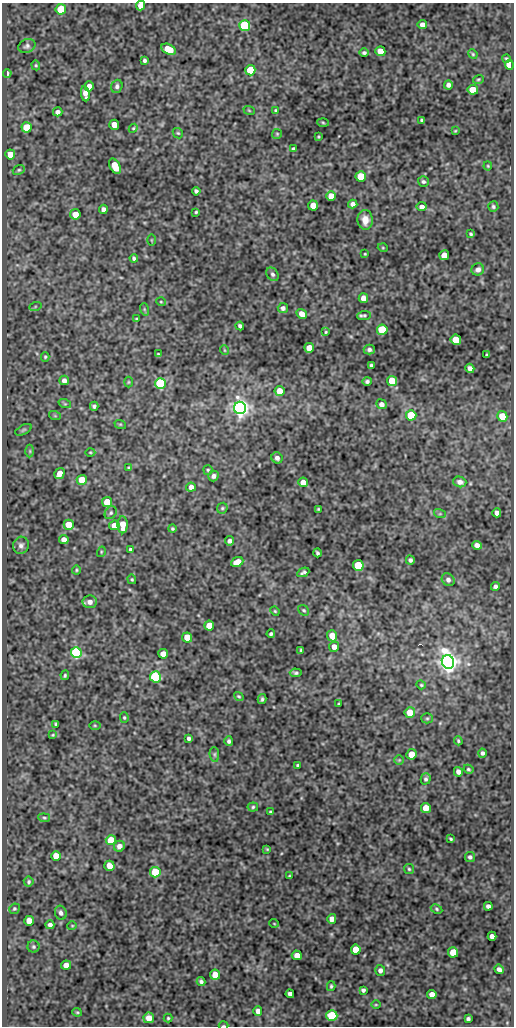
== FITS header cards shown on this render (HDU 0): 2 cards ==
NAXIS1  =                  512
NAXIS2  =                 1024

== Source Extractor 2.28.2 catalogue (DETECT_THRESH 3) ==
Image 512 x 1024 px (HDU 0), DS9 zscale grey, 1 PNG px = 1 image px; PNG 516 x 1028 px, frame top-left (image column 1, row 1024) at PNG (2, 3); each listed source drawn as its Kron ellipse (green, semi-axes under 4 px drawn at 4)
Background 72.7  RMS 0.49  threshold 1.47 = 3 sigma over >= 5 px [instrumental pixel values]
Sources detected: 211; all 211 listed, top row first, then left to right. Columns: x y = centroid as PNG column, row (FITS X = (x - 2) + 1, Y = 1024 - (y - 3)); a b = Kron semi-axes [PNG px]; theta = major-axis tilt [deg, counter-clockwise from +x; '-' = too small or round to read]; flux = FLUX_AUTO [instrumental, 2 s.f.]
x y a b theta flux
141 5 5 4 - 320
61 9 5 5 - 1100
422 25 4 4 - 210
245 26 5 5 - 3800
27 46 9 6 24 97
169 49 8 5 -26 580
380 51 5 5 - 410
364 53 5 4 - 67
473 54 5 4 - 38
506 59 4 4 - 41
144 60 4 3 - 60
36 65 5 4 - 40
509 65 5 4 - 440
250 70 5 5 - 1200
7 73 4 3 - 96
478 79 5 3 - 37
448 85 4 4 - 100
89 86 5 4 - 210
117 86 7 5 71 92
473 90 5 5 - 650
85 94 8 4 -82 200
249 110 6 3 -20 32
275 110 4 3 - 30
58 112 5 4 - 150
422 120 3 3 - 43
323 123 6 4 -3 38
114 125 5 5 - 330
27 127 5 5 - 860
133 128 4 4 - 37
455 131 4 3 - 28
178 133 6 4 -43 45
277 134 5 5 - 39
318 137 4 3 - 33
293 149 4 4 - 52
10 154 5 5 - 520
115 166 8 5 -61 690
488 166 4 4 - 34
19 170 6 4 21 50
361 176 5 5 - 980
423 182 6 5 - 71
196 191 4 4 - 68
331 196 5 5 - 390
353 204 4 4 - 130
313 205 5 5 - 470
422 207 5 4 - 150
493 207 5 5 - 56
103 209 5 4 - 120
196 212 3 3 - 38
75 214 5 5 - 360
365 220 10 7 -88 310
471 234 4 3 - 44
151 240 5 3 - 29
383 248 5 3 - 26
365 254 3 2 - 27
444 255 5 5 - 400
134 258 4 4 - 66
478 269 6 6 - 160
272 274 7 5 -57 81
363 298 5 4 - 220
161 302 5 3 - 30
35 307 6 4 20 42
283 308 5 5 - 93
144 309 6 4 -72 39
302 314 5 4 - 270
364 315 7 4 3 57
137 319 3 3 - 41
240 326 4 4 - 72
382 330 5 5 - 2100
326 332 4 3 - 32
456 340 5 5 - 690
309 348 5 5 - 570
369 349 5 5 - 91
224 350 5 3 - 25
158 354 3 3 - 33
487 355 3 3 - 58
45 357 5 4 - 40
371 365 3 3 - 46
470 368 5 4 - 140
64 380 5 4 - 150
367 381 5 4 - 75
392 381 5 5 - 820
128 382 5 3 - 29
160 384 5 5 - 3600
279 391 5 5 - 450
65 404 6 4 -18 44
381 404 5 5 - 150
94 406 4 4 - 70
240 408 6 6 - 19000
411 415 5 5 - 1900
55 416 6 4 -19 36
502 416 5 5 - 710
120 424 6 3 -18 34
23 430 9 4 27 57
30 451 6 4 -90 47
90 452 5 3 - 31
277 458 6 5 - 110
129 467 4 3 - 37
208 470 5 4 - 43
59 474 6 4 57 360
213 476 5 5 - 110
82 480 5 5 - 640
303 482 5 4 - 340
460 482 7 5 -15 160
191 487 5 4 - 190
107 502 5 5 - 800
222 508 6 5 - 50
318 509 3 3 - 33
111 513 7 5 53 64
497 513 4 4 - 150
440 514 6 4 -18 40
69 525 5 5 - 560
114 525 5 5 - 410
123 525 8 5 -89 460
172 529 4 4 - 46
64 539 5 4 - 220
230 541 4 4 - 100
21 545 9 8 - 120
477 545 5 4 - 150
130 549 3 3 - 53
101 552 5 3 - 31
317 553 4 3 - 59
410 560 4 4 - 78
237 562 6 5 - 400
358 565 5 5 - 1900
76 570 4 4 - 37
303 572 6 3 25 77
132 579 5 4 - 38
448 580 7 6 - 110
495 586 4 4 - 80
90 602 7 6 - 200
304 610 6 4 -39 48
275 611 5 4 - 37
209 626 5 5 - 560
271 634 4 3 - 57
332 636 5 5 - 450
187 637 5 5 - 620
334 647 5 5 - 210
301 650 3 3 - 36
76 652 5 5 - 5800
163 654 5 4 - 360
448 662 7 6 - 30000
296 673 6 4 -5 63
65 675 5 3 - 48
155 677 5 5 - 3700
421 685 5 4 - 40
239 696 5 4 - 40
262 699 5 3 - 56
339 704 3 2 - 35
410 712 5 5 - 480
124 718 5 4 - 41
427 718 5 5 - 47
56 724 4 3 - 51
95 725 6 4 -1 39
53 735 4 3 - 32
189 738 4 4 - 81
229 741 5 4 - 72
458 741 5 3 - 45
482 753 4 4 - 81
214 754 7 5 -84 60
411 754 5 5 - 490
399 760 5 5 - 41
298 765 3 3 - 49
468 769 5 4 - 46
458 772 5 4 - 140
426 779 5 5 - 63
253 807 5 4 - 49
426 808 5 5 - 450
271 812 3 3 - 51
44 818 6 4 -8 48
451 839 4 3 - 41
111 840 5 5 - 1100
119 846 5 5 - 190
267 849 4 3 - 32
56 856 5 5 - 520
470 857 5 5 - 76
109 866 5 5 - 360
409 869 5 5 - 46
155 872 5 5 - 1600
289 876 3 3 - 28
29 882 5 5 - 51
488 906 4 4 - 110
14 909 5 5 - 50
437 909 6 4 -29 47
61 913 7 5 -70 100
332 919 5 4 - 210
29 921 5 5 - 320
274 923 5 3 - 24
50 925 4 4 - 100
72 926 4 4 - 31
492 936 4 4 - 160
33 947 6 6 - 67
356 950 5 5 - 600
453 952 5 5 - 610
297 955 5 5 - 310
66 965 5 4 - 260
499 969 5 4 - 110
380 970 5 5 - 110
215 975 5 5 - 490
201 982 4 4 - 75
331 986 5 4 - 49
363 990 4 4 - 73
290 994 4 4 - 120
432 994 4 4 - 220
376 1005 5 3 - 30
258 1011 5 4 - 170
77 1012 5 4 - 38
332 1016 5 5 - 2100
149 1018 5 5 - 350
168 1018 4 4 - 41
468 1019 4 3 - 69
223 1026 5 2 - 33
At the frame edge (FLAGS 8, measured only in part): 2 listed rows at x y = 141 5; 223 1026